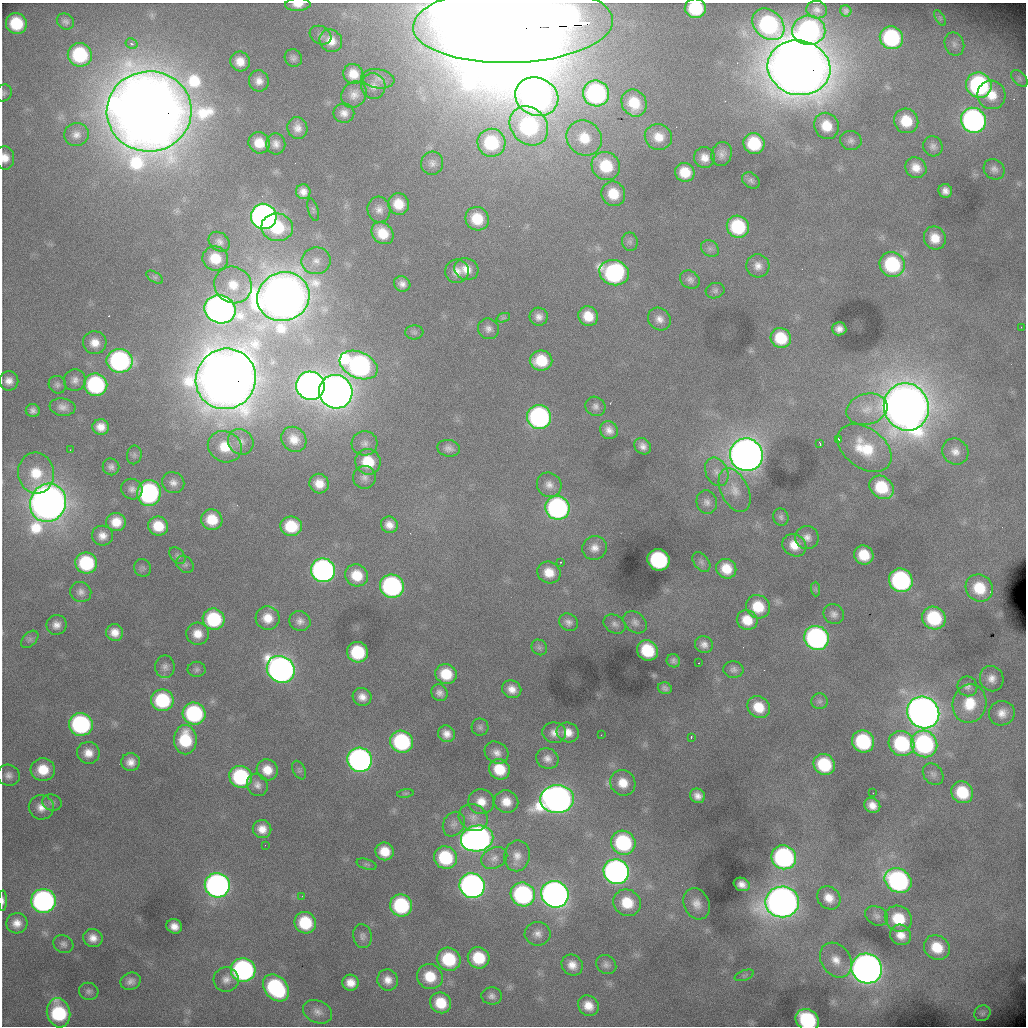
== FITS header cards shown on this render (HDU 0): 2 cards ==
NAXIS1  =                 1024 /fastest changing axis
NAXIS2  =                 1024 /next to fastest changing axis

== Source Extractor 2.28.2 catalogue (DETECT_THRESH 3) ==
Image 1024 x 1024 px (HDU 0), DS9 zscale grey, 1 PNG px = 1 image px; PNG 1028 x 1028 px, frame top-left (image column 1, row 1024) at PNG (2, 3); each listed source drawn as its Kron ellipse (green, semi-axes under 4 px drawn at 4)
Background 6510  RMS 89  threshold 267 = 3 sigma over >= 5 px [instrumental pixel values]
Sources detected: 304; all 304 listed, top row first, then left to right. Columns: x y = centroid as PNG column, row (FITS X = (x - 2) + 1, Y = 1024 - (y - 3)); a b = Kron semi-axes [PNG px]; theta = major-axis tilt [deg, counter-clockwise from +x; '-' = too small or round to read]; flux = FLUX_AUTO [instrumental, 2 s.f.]
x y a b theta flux
298 5 13 6 2 5.8e+04
695 8 10 9 - 3.5e+05
817 10 10 8 -12 3.1e+04
846 11 6 5 - 1.4e+04
940 18 9 3 -59 1.1e+04
65 22 9 7 -36 2.2e+04
16 23 11 10 - 2.6e+05
513 24 100 39 2 9.0e+07
768 24 18 13 -44 9.9e+05
809 30 16 14 -1 1.5e+06
321 35 11 9 -29 2.5e+04
891 38 12 11 - 6.9e+05
331 41 12 10 -42 7.9e+04
132 44 6 5 - 1.4e+04
954 44 12 9 -68 3.7e+04
80 55 12 12 - 4.8e+05
293 58 9 8 - 2.3e+04
240 61 10 9 - 8.3e+04
799 68 31 27 -12 2.4e+07
353 74 10 9 - 9.3e+04
1019 78 10 6 -46 1.7e+04
378 79 17 9 -9 4.4e+04
259 81 10 10 - 5.3e+04
979 85 13 12 - 1.1e+06
373 86 13 12 - 5.0e+04
4 93 9 8 - 1.8e+04
596 93 13 12 - 1.2e+06
354 95 14 12 53 5.3e+04
991 95 14 14 - 1.2e+05
537 97 22 18 -23 5.6e+06
634 103 14 12 -59 1.7e+05
149 111 42 40 4 3.0e+07
344 113 10 9 - 4.7e+04
973 120 13 12 - 2.5e+06
906 121 12 12 - 1.8e+05
529 126 21 17 -48 1.0e+06
826 126 13 12 - 1.4e+05
297 128 11 10 - 5.2e+04
76 135 12 11 - 4.8e+04
658 137 14 12 -22 9.9e+04
584 138 18 17 - 1.9e+05
851 140 11 9 -22 3.0e+04
259 143 11 10 - 1.1e+05
491 143 14 14 - 3.9e+05
754 143 11 10 - 3.1e+05
276 144 10 9 - 4.0e+04
933 146 10 9 - 3.1e+04
722 154 12 10 73 4.1e+04
5 158 12 9 -86 6.9e+04
704 158 10 10 - 6.4e+04
432 163 11 11 - 3.8e+04
606 166 15 13 -43 2.7e+05
916 168 11 10 - 7.7e+04
994 169 11 9 -42 3.4e+04
685 172 10 9 - 1.4e+05
751 180 10 7 -38 2.1e+04
945 191 7 6 - 3.8e+04
303 192 7 7 - 4.5e+04
613 194 12 11 - 1.6e+05
398 204 11 10 - 1.3e+05
313 210 11 5 -73 1.4e+04
379 210 13 11 -76 4.7e+04
264 216 13 12 - 4.3e+06
477 219 12 11 - 1.9e+05
277 227 16 14 -7 3.3e+05
738 227 11 10 - 4.2e+05
382 233 12 10 -43 1.3e+05
935 238 12 10 -60 1.1e+05
219 242 11 9 -38 3.1e+04
630 242 9 8 - 2.2e+04
710 249 9 7 -37 2.4e+04
215 258 13 12 - 1.5e+05
316 261 14 13 - 7.3e+04
892 264 13 12 - 5.6e+05
758 266 11 11 - 5.3e+04
466 269 12 10 -25 7.4e+04
457 271 12 12 - 5.8e+04
614 273 15 12 -15 1.2e+06
155 277 9 5 -32 1.3e+04
690 280 10 8 -36 2.8e+04
402 284 8 7 - 3.5e+04
233 285 19 18 - 1.7e+05
715 291 9 7 15 2.0e+04
283 297 26 24 21 1.6e+07
220 309 16 14 -21 6.2e+06
588 316 10 9 - 1.2e+05
539 317 9 9 - 4.1e+04
503 318 7 4 18 1.3e+04
659 319 12 10 -45 4.8e+04
1021 327 2 2 - 3.0e+03
488 329 11 10 - 3.5e+04
839 329 7 6 - 3.8e+04
414 332 9 7 3 1.8e+04
781 338 10 10 - 2.2e+05
95 343 12 11 - 7.6e+04
120 361 13 12 - 1.5e+06
541 361 11 10 - 2.0e+05
359 365 20 13 -23 2.1e+06
226 379 31 29 47 2.1e+07
75 380 11 10 - 3.9e+04
9 381 9 9 - 5.2e+04
57 385 9 8 - 2.2e+04
96 385 12 11 - 8.6e+05
310 386 14 14 - 6.6e+06
336 392 17 16 - 9.9e+06
595 406 10 9 - 2.9e+04
62 407 13 8 -7 4.1e+04
906 407 24 22 -68 1.6e+07
867 409 21 15 15 1.2e+05
33 411 7 6 - 2.6e+04
539 417 12 12 - 1.6e+06
101 427 8 7 - 6.1e+04
609 430 9 8 - 4.6e+04
294 439 13 11 -45 7.6e+04
838 439 4 2 - 6.2e+03
241 442 13 12 - 5.5e+04
364 443 13 12 - 5.1e+04
820 443 4 2 - 6.3e+03
643 446 9 7 -46 3.6e+04
225 447 17 15 -28 1.7e+05
449 448 11 8 -12 3.4e+04
864 448 30 20 -36 2.8e+05
70 450 2 2 - 3.3e+03
955 451 14 12 -43 6.2e+04
134 455 9 7 80 1.7e+04
746 455 17 16 - 9.9e+06
368 462 13 12 - 2.0e+05
111 467 8 8 - 2.6e+04
717 472 15 11 -65 5.9e+04
36 473 20 18 -82 2.1e+05
364 477 11 11 - 3.8e+04
173 483 11 10 - 4.2e+04
319 484 10 9 - 8.8e+04
549 485 13 11 -43 5.2e+04
882 487 13 10 -37 2.8e+05
132 489 11 10 - 3.5e+04
735 490 23 13 -65 1.1e+05
149 493 13 12 - 1.1e+06
707 502 12 10 -75 3.8e+04
48 503 19 18 - 1.1e+07
557 508 12 12 - 1.6e+06
781 517 9 7 -75 1.8e+04
212 520 11 10 - 1.6e+05
116 522 10 9 - 1.0e+05
389 525 8 8 - 5.5e+04
158 526 10 9 - 1.5e+05
291 526 11 9 -9 2.3e+05
102 536 10 10 - 5.4e+04
807 537 12 11 - 4.8e+04
794 545 12 10 -33 9.8e+04
594 548 12 11 - 5.7e+04
864 555 10 9 - 1.6e+05
177 556 9 6 -51 1.8e+04
658 560 11 10 - 9.2e+05
561 562 3 2 - 1.3e+04
701 562 11 7 -52 2.2e+04
86 563 11 10 - 4.6e+05
185 564 9 7 -40 1.9e+04
142 568 9 8 - 1.8e+04
726 569 10 9 - 1.3e+05
323 570 12 12 - 2.6e+06
549 572 12 10 -27 1.1e+05
357 575 12 11 - 1.5e+05
901 580 12 11 - 1.3e+06
392 586 12 11 - 1.5e+06
979 588 14 13 - 2.1e+05
816 589 7 4 -89 1.1e+04
81 592 11 10 - 3.6e+04
758 607 12 11 - 1.9e+05
834 614 10 9 - 3.3e+04
268 618 12 11 - 1.0e+05
934 618 12 11 - 4.4e+05
214 619 11 10 - 4.4e+05
747 620 10 9 - 1.3e+05
300 621 11 10 - 4.0e+04
568 622 10 8 -34 3.2e+04
635 622 13 9 -41 3.2e+04
615 624 12 9 -30 2.8e+04
56 625 10 9 - 4.7e+04
115 632 8 8 - 6.7e+04
197 634 11 11 - 8.2e+04
816 638 12 11 - 1.9e+06
30 639 10 6 45 2.0e+04
704 644 9 8 - 3.7e+04
539 647 8 7 - 1.8e+04
647 650 11 10 - 2.8e+05
358 652 10 10 - 3.8e+05
673 661 7 6 - 2.1e+04
699 663 2 2 - 6.9e+03
165 667 11 10 - 3.3e+04
197 669 9 7 0 1.8e+04
281 669 14 12 -37 4.7e+06
733 670 10 8 -3 2.6e+04
446 674 11 10 - 1.8e+05
992 679 13 11 -69 5.7e+04
967 686 10 9 - 3.1e+04
665 688 7 5 -16 2.1e+04
512 689 10 8 -29 6.0e+04
439 693 9 8 - 3.3e+04
362 697 9 9 - 5.4e+04
162 700 11 11 - 4.5e+05
820 701 8 8 - 1.9e+04
970 704 19 17 78 2.0e+05
759 707 12 10 -40 1.4e+05
923 712 16 15 - 8.9e+06
194 713 11 11 - 7.5e+05
1002 713 13 12 - 6.8e+04
81 724 12 11 - 1.1e+06
480 727 8 8 - 1.9e+04
568 732 11 10 - 7.7e+04
554 733 12 10 -8 5.1e+04
446 734 9 8 - 5.3e+04
601 735 2 2 - 2.7e+03
691 737 3 3 - 9.6e+03
185 740 15 11 -90 2.9e+05
863 741 11 10 - 5.6e+05
402 742 11 11 - 7.2e+05
902 744 13 12 - 5.7e+05
924 744 13 13 - 1.1e+06
88 753 11 11 - 7.5e+04
497 753 12 10 -36 5.0e+04
547 759 11 10 - 4.5e+04
360 760 12 12 - 3.1e+06
131 762 9 9 - 5.5e+04
824 764 11 10 - 3.3e+05
499 769 11 10 - 1.8e+05
43 770 12 11 - 1.5e+05
267 770 11 10 - 1.0e+05
299 770 10 6 -65 1.4e+04
933 774 12 9 -51 3.0e+04
8 775 11 10 - 3.9e+04
241 777 11 11 - 6.2e+05
623 783 13 12 - 1.1e+05
257 785 11 10 - 3.9e+04
962 792 11 10 - 2.5e+05
405 793 8 4 8 1.2e+04
873 793 2 2 - 4.7e+03
697 796 8 7 - 4.3e+04
557 799 17 14 6 6.1e+06
52 802 10 8 -18 2.3e+04
481 802 13 12 - 9.2e+04
506 802 12 11 - 9.3e+04
872 805 8 7 - 5.9e+04
41 807 12 12 - 6.7e+04
473 817 15 13 -33 6.9e+04
454 824 13 10 60 4.0e+04
262 829 9 9 - 7.0e+04
477 838 16 13 12 4.7e+06
623 843 12 11 - 6.4e+05
265 845 3 2 - 5.4e+03
385 851 9 9 - 1.2e+05
517 856 15 13 79 7.0e+04
784 857 12 11 - 1.4e+06
445 858 12 11 - 3.9e+05
494 858 13 10 27 4.9e+04
367 864 10 5 -17 1.3e+04
616 872 13 12 - 3.7e+06
898 880 14 11 -32 1.5e+06
742 884 8 6 -25 4.4e+04
217 885 12 12 - 3.3e+06
472 886 13 12 - 3.7e+06
523 894 12 11 - 1.1e+06
555 894 14 13 - 5.6e+06
302 896 2 2 - 3.4e+03
829 898 12 10 -45 8.2e+04
3 901 10 4 -90 1.8e+04
43 901 12 12 - 2.2e+06
782 902 17 15 1 8.1e+06
627 903 14 13 - 1.9e+05
696 904 16 12 -65 7.3e+04
401 905 11 11 - 5.7e+05
877 916 12 9 -26 3.1e+04
898 919 14 12 -34 2.2e+05
17 923 10 10 - 6.3e+04
305 923 11 10 - 3.0e+05
174 926 8 7 - 5.5e+04
538 934 13 12 - 5.1e+04
901 935 11 10 - 7.5e+04
362 936 12 9 -79 3.1e+04
93 938 10 9 - 5.9e+04
63 944 10 8 -27 2.6e+04
937 947 13 12 - 1.8e+05
479 958 11 10 - 2.4e+05
449 959 12 11 - 3.5e+05
836 960 18 14 -55 1.0e+05
572 965 11 10 - 6.7e+04
606 965 10 9 - 2.8e+04
867 969 15 14 - 8.5e+06
243 970 12 12 - 1.7e+06
744 975 10 5 21 1.5e+04
430 977 13 12 - 1.7e+05
226 979 12 12 - 5.4e+04
388 980 11 10 - 6.3e+04
131 981 10 8 20 3.8e+04
350 983 8 8 - 7.2e+04
276 988 15 11 -48 7.8e+05
89 991 10 8 -15 2.4e+04
492 996 10 8 -6 3.1e+04
441 1003 11 10 - 1.7e+05
588 1006 11 9 -43 8.8e+04
318 1012 15 11 -25 4.9e+04
59 1013 15 11 -75 4.9e+05
982 1013 8 7 - 1.7e+04
807 1020 12 10 -33 6.1e+05
At the frame edge (FLAGS 8, measured only in part): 7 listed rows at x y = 298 5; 695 8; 513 24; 4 93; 5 158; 3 901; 807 1020